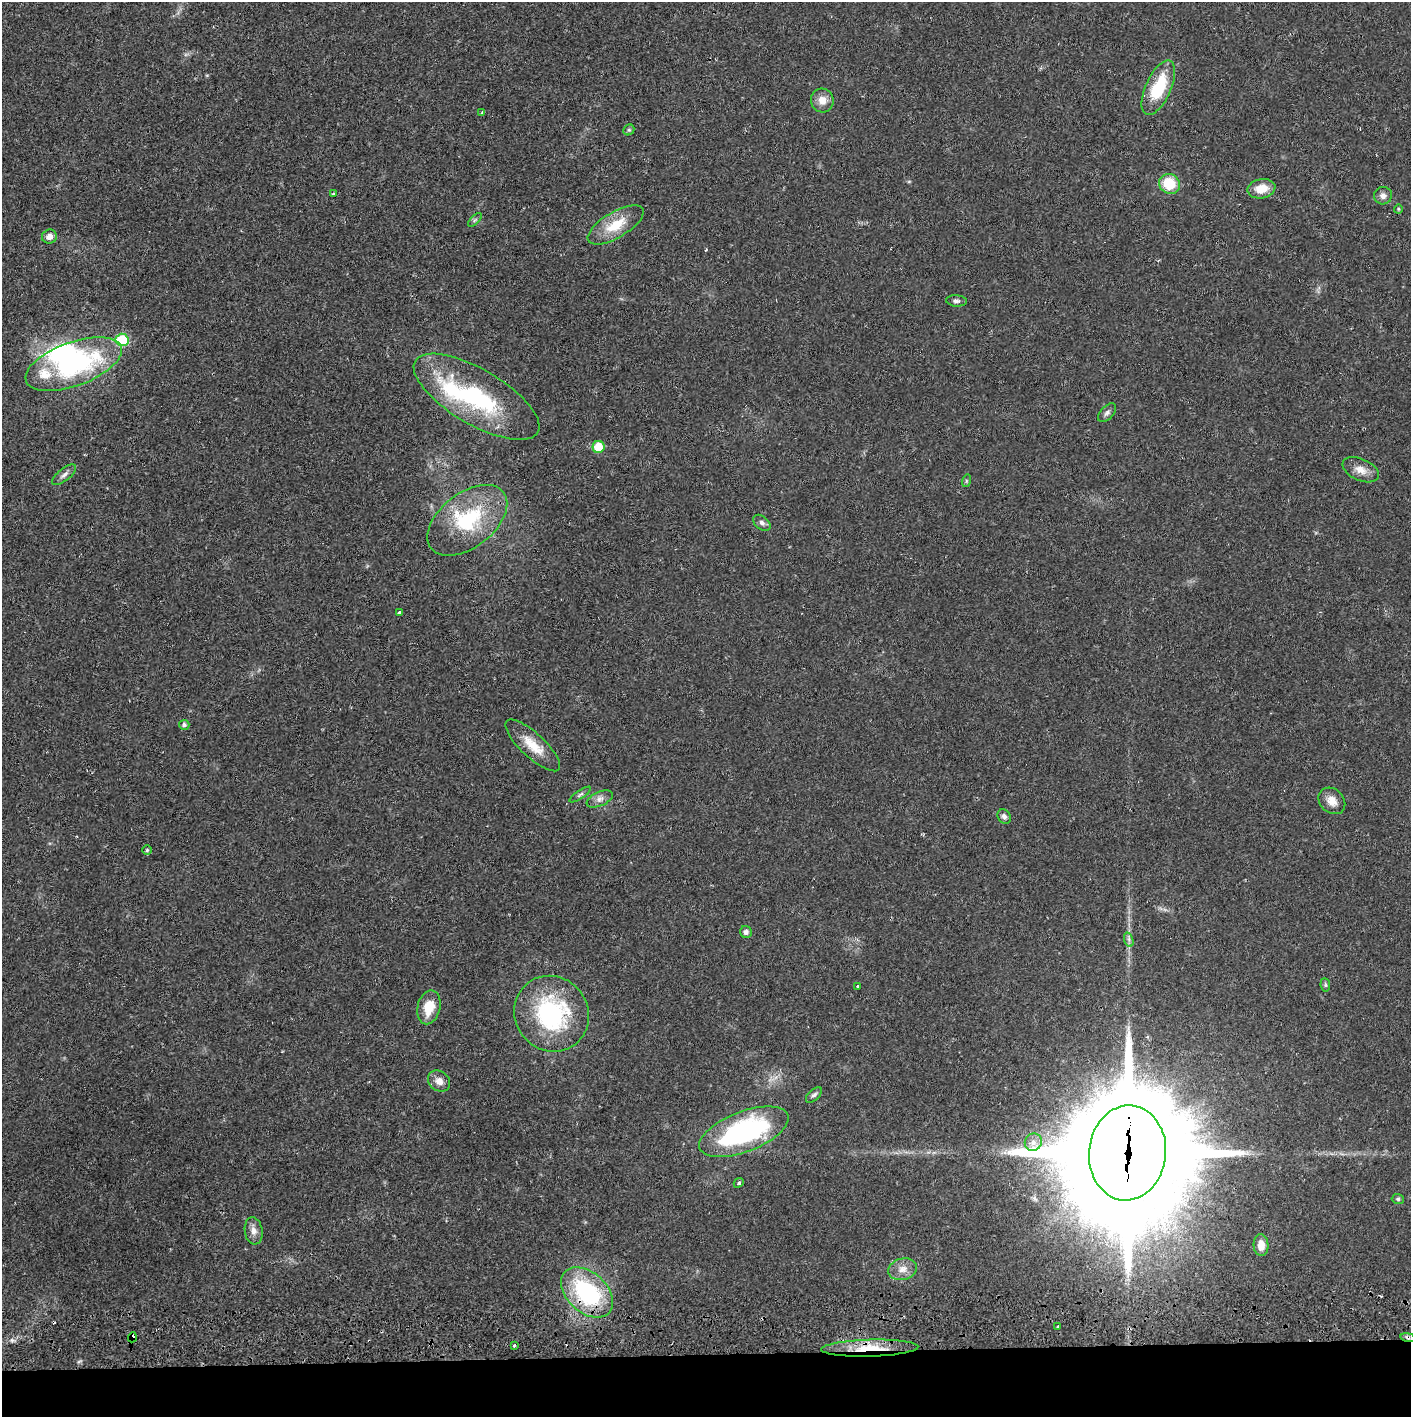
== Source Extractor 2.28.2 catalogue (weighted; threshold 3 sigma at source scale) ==
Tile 8 of 3 x 3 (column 2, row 3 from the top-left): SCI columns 1412-2820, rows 56-1470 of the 4235 x 4358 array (HDU 1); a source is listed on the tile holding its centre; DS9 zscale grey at full resolution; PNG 1413 x 1419 px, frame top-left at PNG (2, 2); each listed source drawn as its Kron ellipse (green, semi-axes under 4 px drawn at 4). Shown black and unused: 4% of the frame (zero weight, under 2 of 3 exposures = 3% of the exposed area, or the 3 px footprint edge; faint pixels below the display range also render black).
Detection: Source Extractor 2.28.2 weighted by HDU 2 'WHT'; one run over the whole footprint, this tile lists its part. Background 0.0215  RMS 0.0035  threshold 0.0157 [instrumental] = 3 sigma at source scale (4.5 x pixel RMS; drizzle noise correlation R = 1.50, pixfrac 1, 0.05/0.05 arcsec/px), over >= 5 px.
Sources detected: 58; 1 inside a brighter object's white glare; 1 cosmic-ray / hot-pixel residue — neither listed nor drawn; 3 inside a brighter listed object's ellipse — not listed separately; the other 53 listed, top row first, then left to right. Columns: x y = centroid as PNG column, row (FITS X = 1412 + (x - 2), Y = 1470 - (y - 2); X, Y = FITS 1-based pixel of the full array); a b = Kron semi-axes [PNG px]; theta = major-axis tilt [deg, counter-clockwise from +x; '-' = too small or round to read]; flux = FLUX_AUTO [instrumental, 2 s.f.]
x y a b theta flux
1158 88 29 12 66 16
822 100 12 11 - 3.5
482 113 4 3 - 0.41
629 130 6 5 - 0.55
1169 184 11 9 -31 11
1261 189 14 9 11 5.5
333 193 3 2 - 0.44
1383 196 9 9 - 1.7
1398 209 4 4 - 0.36
475 220 9 3 45 0.56
616 225 31 13 31 10
49 237 7 7 - 2.4
956 301 10 5 -3 1
122 340 6 6 - 18
74 364 51 22 20 56
476 397 71 27 -30 44
1107 413 11 6 47 1.2
599 447 6 6 - 9.5
1361 470 19 10 -24 3.7
64 475 14 6 39 1.6
966 481 6 4 72 0.48
467 520 46 27 38 28
762 523 10 6 -39 1.2
399 612 4 3 - 1.4
184 725 5 5 - 0.92
533 745 36 12 -43 7.9
580 795 12 4 34 0.9
600 799 14 7 23 1.9
1332 801 15 12 -44 3.8
1004 816 7 6 - 1.3
147 850 4 4 - 0.46
746 932 6 5 - 1.2
1129 940 7 4 -72 0.9
1325 985 7 5 -82 0.59
858 986 3 2 - 0.24
429 1007 17 11 76 7.5
552 1014 39 36 -53 45
439 1081 12 9 -38 2.8
814 1095 10 5 43 0.98
744 1132 47 20 21 59
1033 1142 9 8 - 2.3
1127 1153 48 38 84 14000
739 1183 5 4 - 0.59
1398 1199 6 5 - 0.62
254 1231 13 9 -81 2.3
1261 1245 11 7 -87 3.5
903 1269 14 10 16 3.3
587 1292 30 20 -42 40
1058 1327 3 3 - 0.39
132 1337 5 4 - 4.4
1408 1337 7 3 -9 0.73
514 1345 3 3 - 1.2
870 1348 48 8 2 12
Overlapping masked pixels (flux is a lower limit): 5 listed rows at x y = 1127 1153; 587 1292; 132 1337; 1408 1337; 870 1348